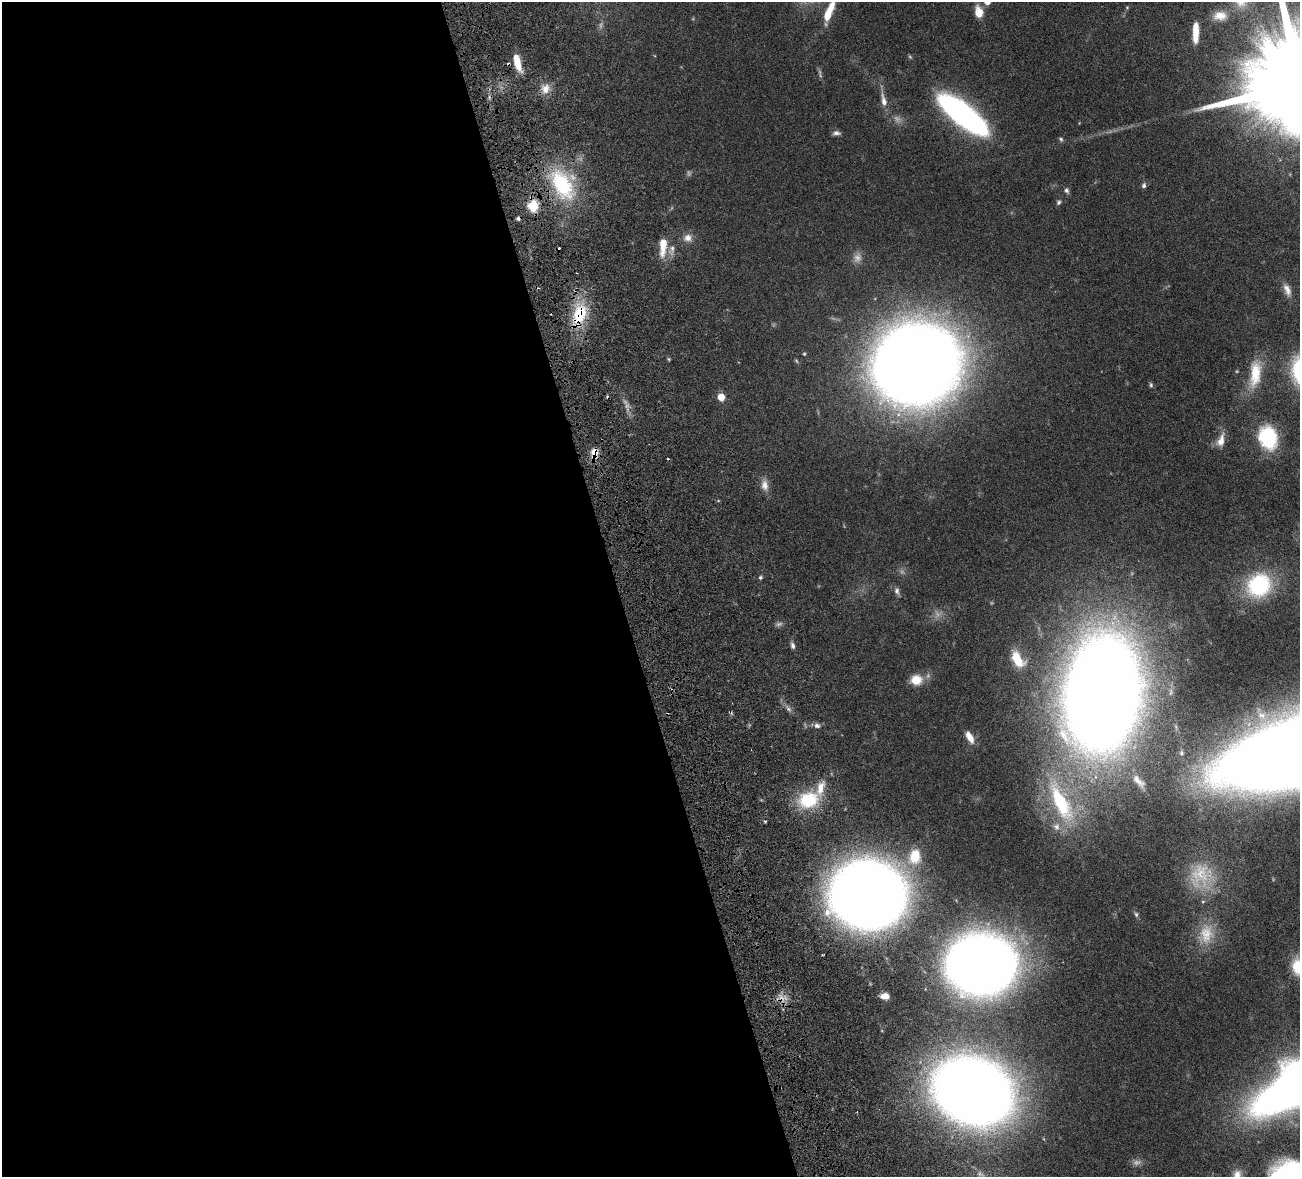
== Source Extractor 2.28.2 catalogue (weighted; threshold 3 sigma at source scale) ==
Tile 9 of 4 x 4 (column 1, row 3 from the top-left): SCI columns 159-1456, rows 1508-2682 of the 5510 x 5250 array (HDU 1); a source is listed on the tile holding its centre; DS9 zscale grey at full resolution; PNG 1302 x 1179 px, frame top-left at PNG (2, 2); no overlay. Shown black and unused: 48% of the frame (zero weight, under 4 of 8 exposures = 8% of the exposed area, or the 3 px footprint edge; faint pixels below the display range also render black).
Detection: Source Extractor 2.28.2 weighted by HDU 2 'WHT'; one run over the whole footprint, this tile lists its part. Background 0.0863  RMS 0.0031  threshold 0.0127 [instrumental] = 3 sigma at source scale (4.09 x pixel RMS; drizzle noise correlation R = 1.36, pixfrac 0.8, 0.05/0.05 arcsec/px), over >= 5 px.
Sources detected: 74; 8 too faint to see at this stretch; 1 inside a brighter object's white glare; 5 cosmic-ray / hot-pixel residue — not listed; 2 inside a brighter listed object's ellipse — not listed separately; the other 58 listed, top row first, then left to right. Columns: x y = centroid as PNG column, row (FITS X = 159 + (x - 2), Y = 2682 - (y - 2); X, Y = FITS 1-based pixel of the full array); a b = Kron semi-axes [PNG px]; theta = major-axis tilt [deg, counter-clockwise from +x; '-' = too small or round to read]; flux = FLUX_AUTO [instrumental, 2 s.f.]
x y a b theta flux
1127 7 5 4 - 0.25
829 12 25 8 67 6.7
979 12 13 9 -74 3.7
1220 16 17 11 3 3.3
1196 32 19 5 89 5.8
517 62 18 6 -75 5.3
545 89 13 11 76 2.8
884 100 20 7 -78 2.3
959 111 41 14 -38 99
836 133 10 5 -2 0.95
1061 139 6 5 - 0.5
562 185 47 25 -60 23
1144 185 7 6 - 0.73
1066 190 7 6 - 0.79
1058 202 7 6 - 0.6
533 206 6 5 - 22
687 238 12 10 13 2.1
663 247 26 9 86 5
672 248 9 6 -77 1.2
857 258 14 10 73 1.8
1287 290 18 8 -67 2.1
579 315 35 17 71 13
804 354 4 4 - 0.32
669 359 6 4 -88 0.33
916 364 49 45 21 870
1255 374 37 15 83 8.9
1151 385 7 5 -77 0.49
721 397 5 5 - 6.3
1268 437 20 15 -72 22
1221 440 20 9 71 2.6
594 453 16 10 86 3.3
765 485 16 9 -79 2.2
760 577 5 4 - 0.48
1259 585 28 25 40 23
897 591 10 7 -78 1
793 646 8 5 -76 0.88
1017 659 19 10 -58 6.2
916 680 15 13 7 4.6
1103 694 62 40 84 1100
788 709 10 6 -39 0.99
730 712 5 4 - 0.39
817 726 9 7 -16 1.1
969 737 15 7 -61 3
1138 781 20 8 -46 2.1
808 800 26 19 16 14
1061 802 70 22 -65 29
915 856 24 18 77 8.3
1200 875 37 32 61 13
868 894 46 41 5 520
1136 914 7 5 -74 0.5
1206 934 29 19 86 7.7
981 964 42 35 2 450
1298 967 19 14 -75 7.7
885 996 7 5 -2 2.2
782 998 13 10 4 2.8
973 1091 43 35 -27 680
1289 1173 37 24 6 30
1237 1175 15 10 68 2.5
Overlapping masked pixels (flux is a lower limit): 5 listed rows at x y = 562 185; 579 315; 594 453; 730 712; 782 998
Isophote crosses this tile's border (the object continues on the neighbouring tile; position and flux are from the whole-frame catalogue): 4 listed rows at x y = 829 12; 1298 967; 1289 1173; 1237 1175